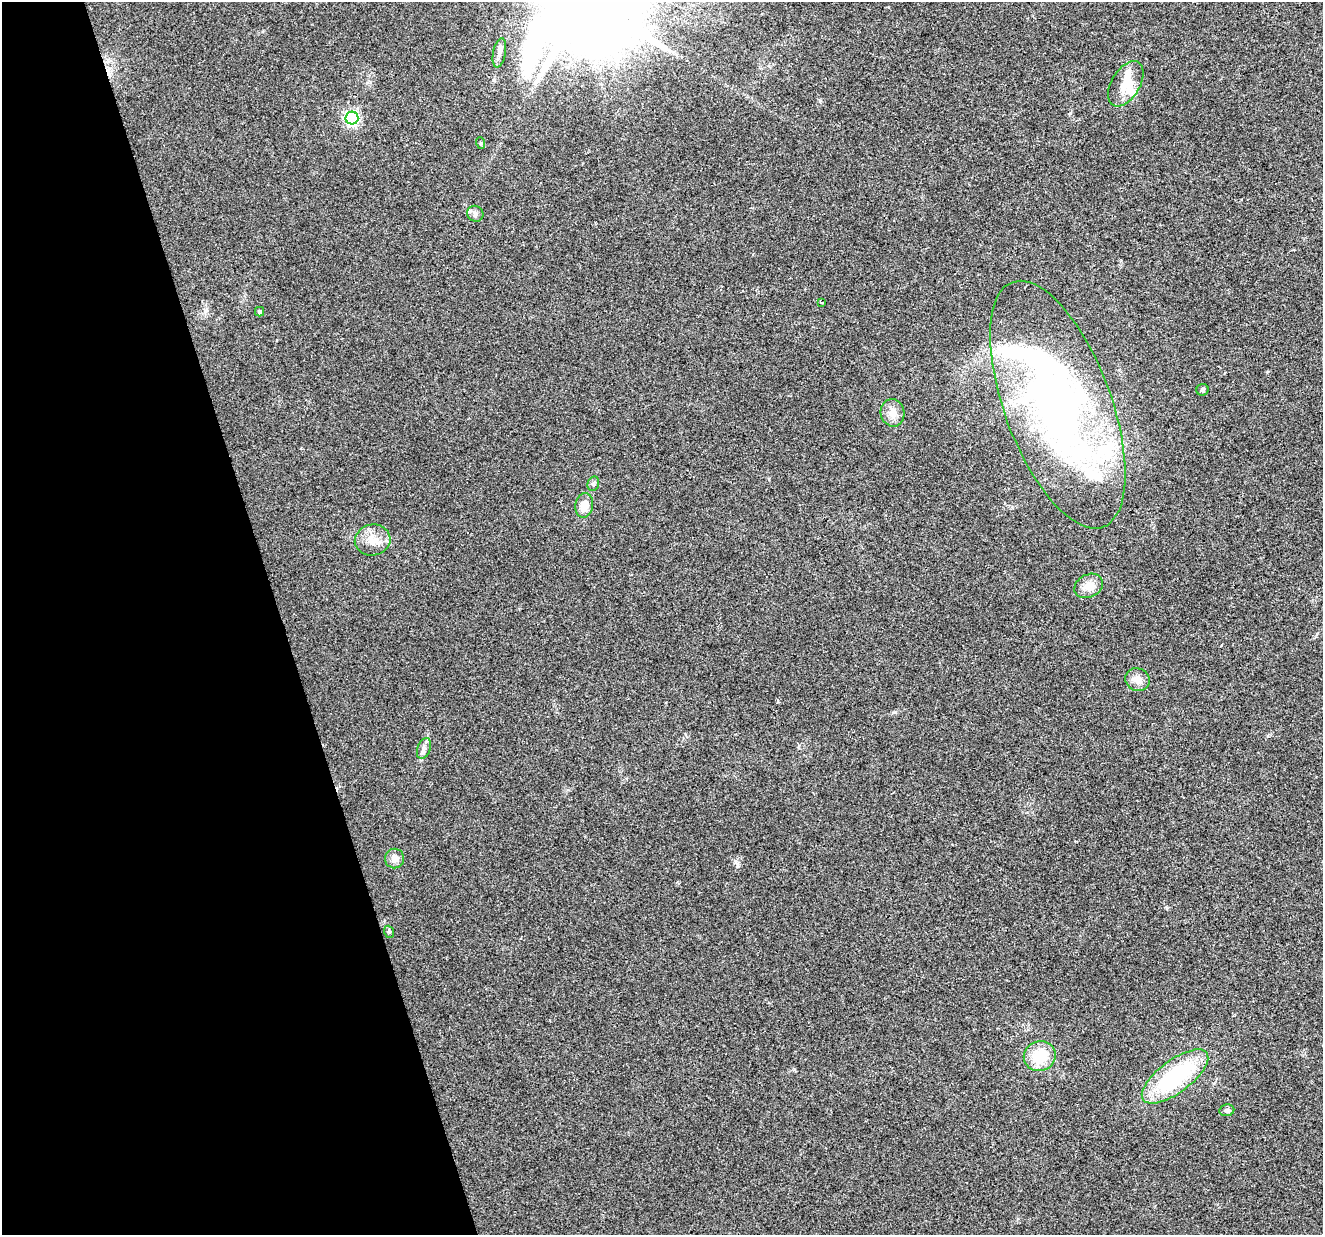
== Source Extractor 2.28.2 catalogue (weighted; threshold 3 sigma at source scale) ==
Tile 5 of 4 x 4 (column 1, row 2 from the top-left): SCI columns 1-1321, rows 2523-3755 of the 5285 x 5096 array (HDU 1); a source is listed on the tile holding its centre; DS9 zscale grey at full resolution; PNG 1325 x 1237 px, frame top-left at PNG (2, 2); each listed source drawn as its Kron ellipse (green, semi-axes under 4 px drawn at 4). Shown black and unused: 21% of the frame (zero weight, under 2 of 3 exposures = <1% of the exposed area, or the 3 px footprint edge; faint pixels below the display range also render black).
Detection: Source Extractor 2.28.2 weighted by HDU 2 'WHT'; one run over the whole footprint, this tile lists its part. Background 0.0283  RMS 0.0061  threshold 0.0276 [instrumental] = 3 sigma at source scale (4.5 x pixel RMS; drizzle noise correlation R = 1.50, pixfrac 1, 0.0396/0.0396 arcsec/px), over >= 5 px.
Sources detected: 31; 4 inside a brighter object's white glare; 1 cosmic-ray / hot-pixel residue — neither listed nor drawn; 5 inside a brighter listed object's ellipse — not listed separately; the other 21 listed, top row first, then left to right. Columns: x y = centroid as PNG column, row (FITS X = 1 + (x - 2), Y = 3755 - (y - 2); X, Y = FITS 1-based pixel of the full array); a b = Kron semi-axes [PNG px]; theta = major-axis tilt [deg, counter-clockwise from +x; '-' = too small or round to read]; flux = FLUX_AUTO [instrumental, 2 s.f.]
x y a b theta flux
499 53 15 6 79 3.4
1126 84 25 14 59 12
352 118 6 6 - 120
481 143 6 3 -71 0.73
475 214 8 7 - 2
822 303 4 3 - 1.7
259 312 4 4 - 1.3
1202 390 6 6 - 1.3
1058 405 131 53 -70 330
893 413 14 12 -78 5.5
593 484 7 5 76 1.4
584 505 12 9 80 7.4
373 540 18 15 12 8.8
1089 586 15 11 27 6.4
1138 680 12 11 - 4.6
424 748 11 6 70 2.8
395 859 10 9 - 3.6
389 932 6 4 -69 0.95
1040 1056 16 15 - 20
1175 1076 39 16 37 64
1227 1110 7 6 - 1.6
Unlisted compact peaks at least as high as the median listed source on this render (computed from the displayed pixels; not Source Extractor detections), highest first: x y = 736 862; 895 712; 820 100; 1167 908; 769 479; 799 745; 1267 372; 1268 736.